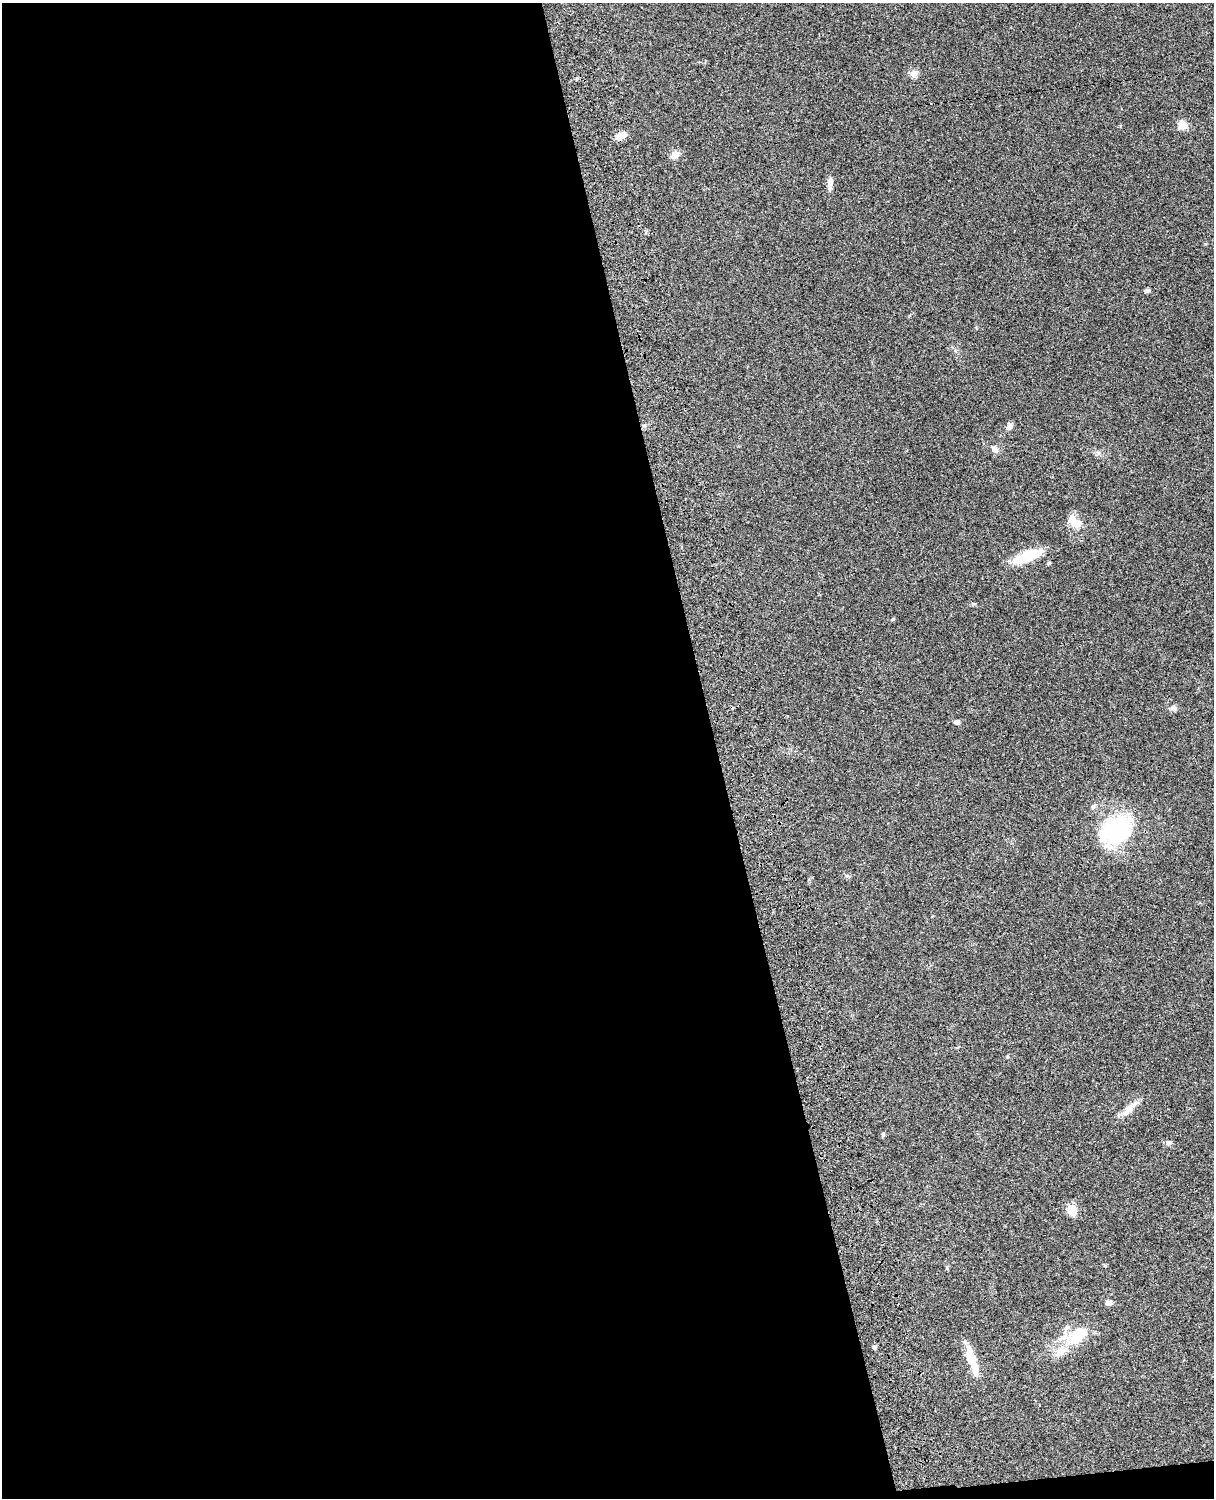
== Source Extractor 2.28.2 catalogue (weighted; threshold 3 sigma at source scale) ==
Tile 9 of 4 x 3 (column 1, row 3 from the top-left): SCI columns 122-1333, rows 277-1772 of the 5088 x 4926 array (HDU 1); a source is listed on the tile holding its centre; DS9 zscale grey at full resolution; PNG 1216 x 1500 px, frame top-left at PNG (2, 3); no overlay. Shown black and unused: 60% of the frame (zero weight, under 3 of 4 exposures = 6% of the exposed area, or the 3 px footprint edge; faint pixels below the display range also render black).
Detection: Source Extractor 2.28.2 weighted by HDU 2 'WHT'; one run over the whole footprint, this tile lists its part. Background 0.0962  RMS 0.0062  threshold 0.0281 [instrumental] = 3 sigma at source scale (4.5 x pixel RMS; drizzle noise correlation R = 1.50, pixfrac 1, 0.05/0.05 arcsec/px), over >= 5 px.
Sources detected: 30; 2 inside a brighter object's white glare — not listed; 3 inside a brighter listed object's ellipse — not listed separately; the other 25 listed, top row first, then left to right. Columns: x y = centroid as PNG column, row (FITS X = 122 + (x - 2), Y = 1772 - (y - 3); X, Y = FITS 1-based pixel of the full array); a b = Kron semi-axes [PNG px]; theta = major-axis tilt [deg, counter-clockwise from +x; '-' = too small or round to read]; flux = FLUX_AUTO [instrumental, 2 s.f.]
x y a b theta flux
913 74 8 8 - 3.8
1183 125 11 9 -36 5.4
621 136 12 8 24 5.8
675 155 10 9 - 3.8
830 183 15 6 85 3.7
1147 291 7 5 22 1.3
1009 426 9 6 66 2.3
995 449 10 7 -41 2.5
1073 521 17 11 -81 6.7
1032 555 22 14 41 11
1049 563 5 4 - 0.94
893 619 5 4 - 0.68
1173 708 9 7 -21 2.2
957 722 7 5 7 1.9
1093 806 8 6 51 1.7
1116 831 38 29 37 63
1007 1056 5 3 - 0.6
1129 1108 28 8 48 6.6
883 1135 7 3 82 0.79
1168 1143 10 5 9 1.5
1072 1210 13 9 -57 8
1109 1303 7 6 - 2.4
1077 1336 38 18 23 25
874 1348 7 4 -63 0.98
971 1356 41 9 -73 13
Unlisted compact peaks at least as high as the median listed source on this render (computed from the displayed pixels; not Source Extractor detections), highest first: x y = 973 604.